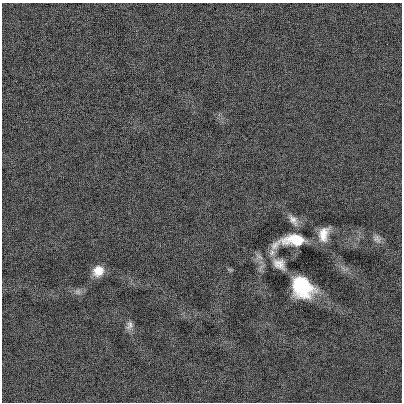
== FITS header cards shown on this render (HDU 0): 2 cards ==
NAXIS1  =                  400
NAXIS2  =                  400

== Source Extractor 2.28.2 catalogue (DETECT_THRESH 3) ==
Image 400 x 400 px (HDU 0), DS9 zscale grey, 1 PNG px = 1 image px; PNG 404 x 404 px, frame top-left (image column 1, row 400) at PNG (2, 3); no overlay
Background 2.18e-04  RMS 0.14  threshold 0.42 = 3 sigma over >= 5 px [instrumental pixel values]
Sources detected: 9; all 9 listed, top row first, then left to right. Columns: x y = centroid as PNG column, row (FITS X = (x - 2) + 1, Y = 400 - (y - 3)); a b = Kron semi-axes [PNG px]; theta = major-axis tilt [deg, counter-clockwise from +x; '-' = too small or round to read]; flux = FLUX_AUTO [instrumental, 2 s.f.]
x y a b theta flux
293 220 17 9 -53 70
324 234 16 10 75 130
377 239 13 9 -34 51
292 241 42 15 14 410
279 264 17 12 -37 98
98 271 12 11 - 140
302 287 19 15 -44 640
78 292 8 8 - 38
129 325 13 8 75 47